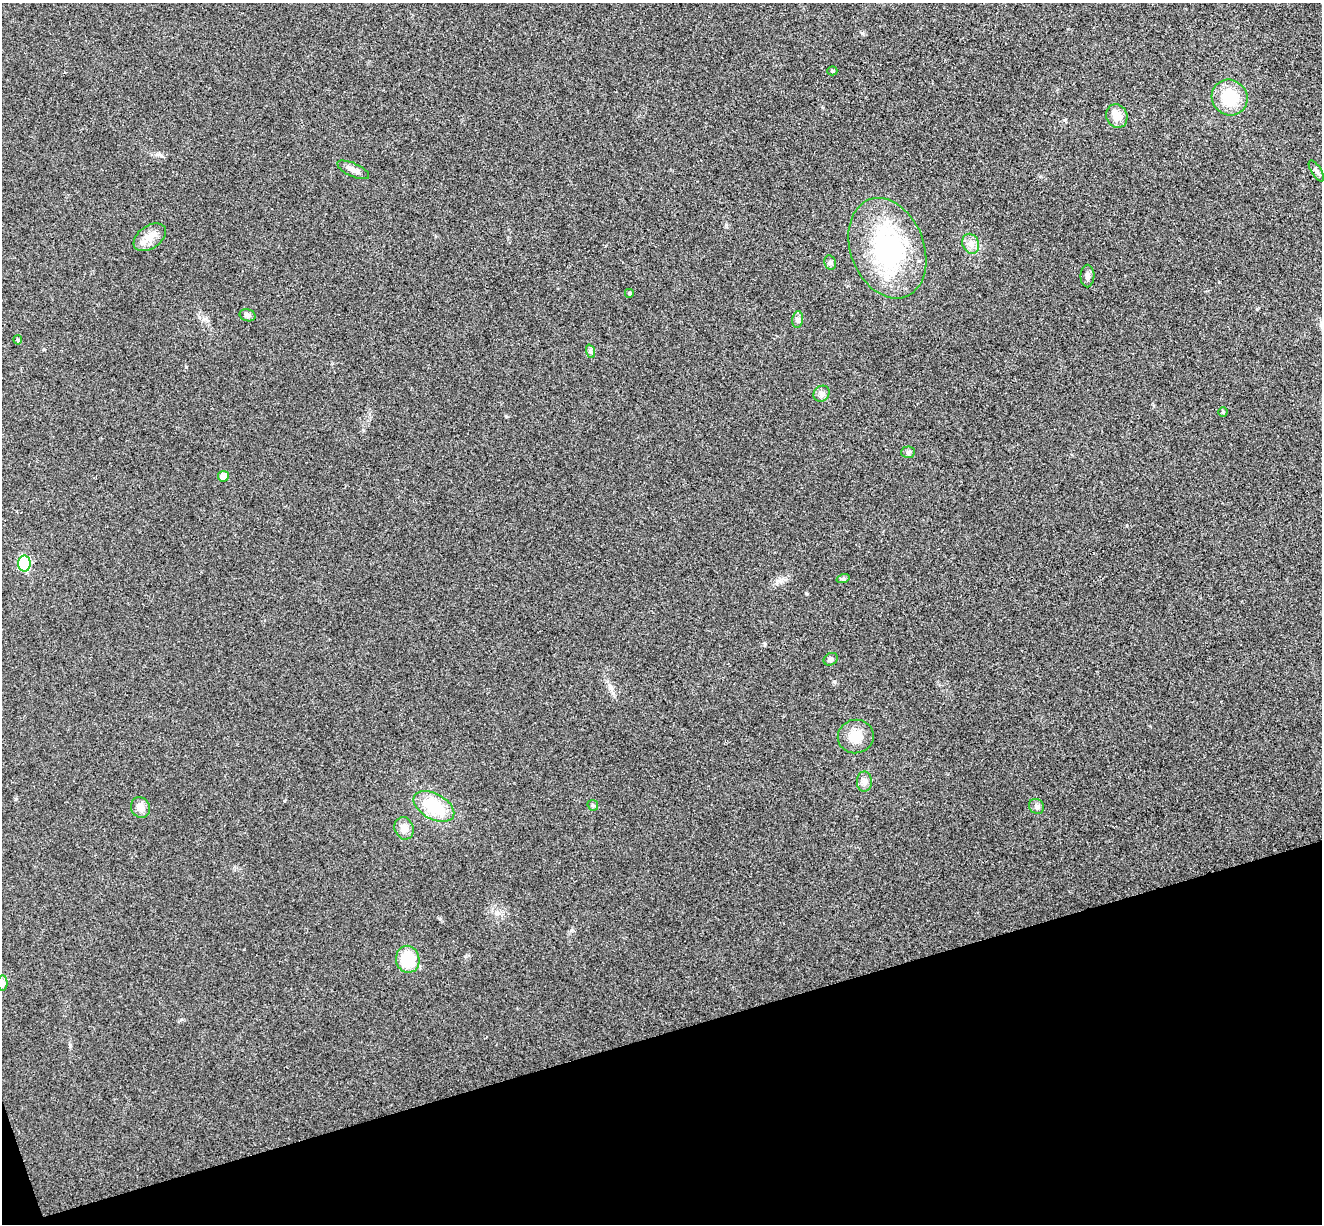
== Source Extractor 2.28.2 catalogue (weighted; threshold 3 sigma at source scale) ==
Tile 14 of 4 x 4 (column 2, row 4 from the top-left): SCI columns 1376-2695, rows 169-1390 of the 5394 x 5345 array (HDU 1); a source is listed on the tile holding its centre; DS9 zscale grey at full resolution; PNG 1324 x 1226 px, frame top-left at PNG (2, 3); each listed source drawn as its Kron ellipse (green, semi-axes under 4 px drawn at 4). Shown black and unused: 16% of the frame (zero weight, under 3 of 4 exposures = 6% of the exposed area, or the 3 px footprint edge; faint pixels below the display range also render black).
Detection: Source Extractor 2.28.2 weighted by HDU 2 'WHT'; one run over the whole footprint, this tile lists its part. Background 0.0349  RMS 0.0066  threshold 0.0298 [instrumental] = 3 sigma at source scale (4.5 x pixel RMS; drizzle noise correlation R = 1.50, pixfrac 1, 0.05/0.05 arcsec/px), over >= 5 px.
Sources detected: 31; all 31 listed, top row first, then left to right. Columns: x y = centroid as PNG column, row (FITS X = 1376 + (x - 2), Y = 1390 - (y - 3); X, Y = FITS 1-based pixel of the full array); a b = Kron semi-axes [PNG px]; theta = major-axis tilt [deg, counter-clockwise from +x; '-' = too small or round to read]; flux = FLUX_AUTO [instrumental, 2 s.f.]
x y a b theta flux
832 71 5 4 - 1.2
1230 98 18 17 - 21
1117 116 12 10 -67 7.8
353 170 17 6 -24 3.6
1316 171 12 5 -58 1.8
150 237 18 11 35 7.3
971 244 10 8 -67 3.8
887 248 52 36 -69 89
830 263 7 5 -69 1.6
1087 276 11 7 89 2.7
629 293 4 4 - 1
247 315 8 6 -15 2.2
798 319 8 5 83 1.7
18 340 4 4 - 0.78
590 351 7 4 -71 1.3
821 394 8 7 - 2.3
1223 412 4 4 - 0.93
908 452 7 5 4 1.4
223 476 5 5 - 7.1
24 564 8 6 -88 44
843 579 7 4 18 1.2
831 659 7 6 - 1.5
856 736 18 16 10 11
864 782 10 7 90 2.8
593 805 6 5 - 1
434 806 22 12 -29 26
1037 806 8 7 - 2
140 807 10 9 - 4.7
404 828 11 9 -71 4.2
408 959 13 12 - 23
3 983 7 5 -90 1.9
Unlisted compact peaks at least as high as the median listed source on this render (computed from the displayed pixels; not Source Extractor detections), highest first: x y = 834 681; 506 416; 16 799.